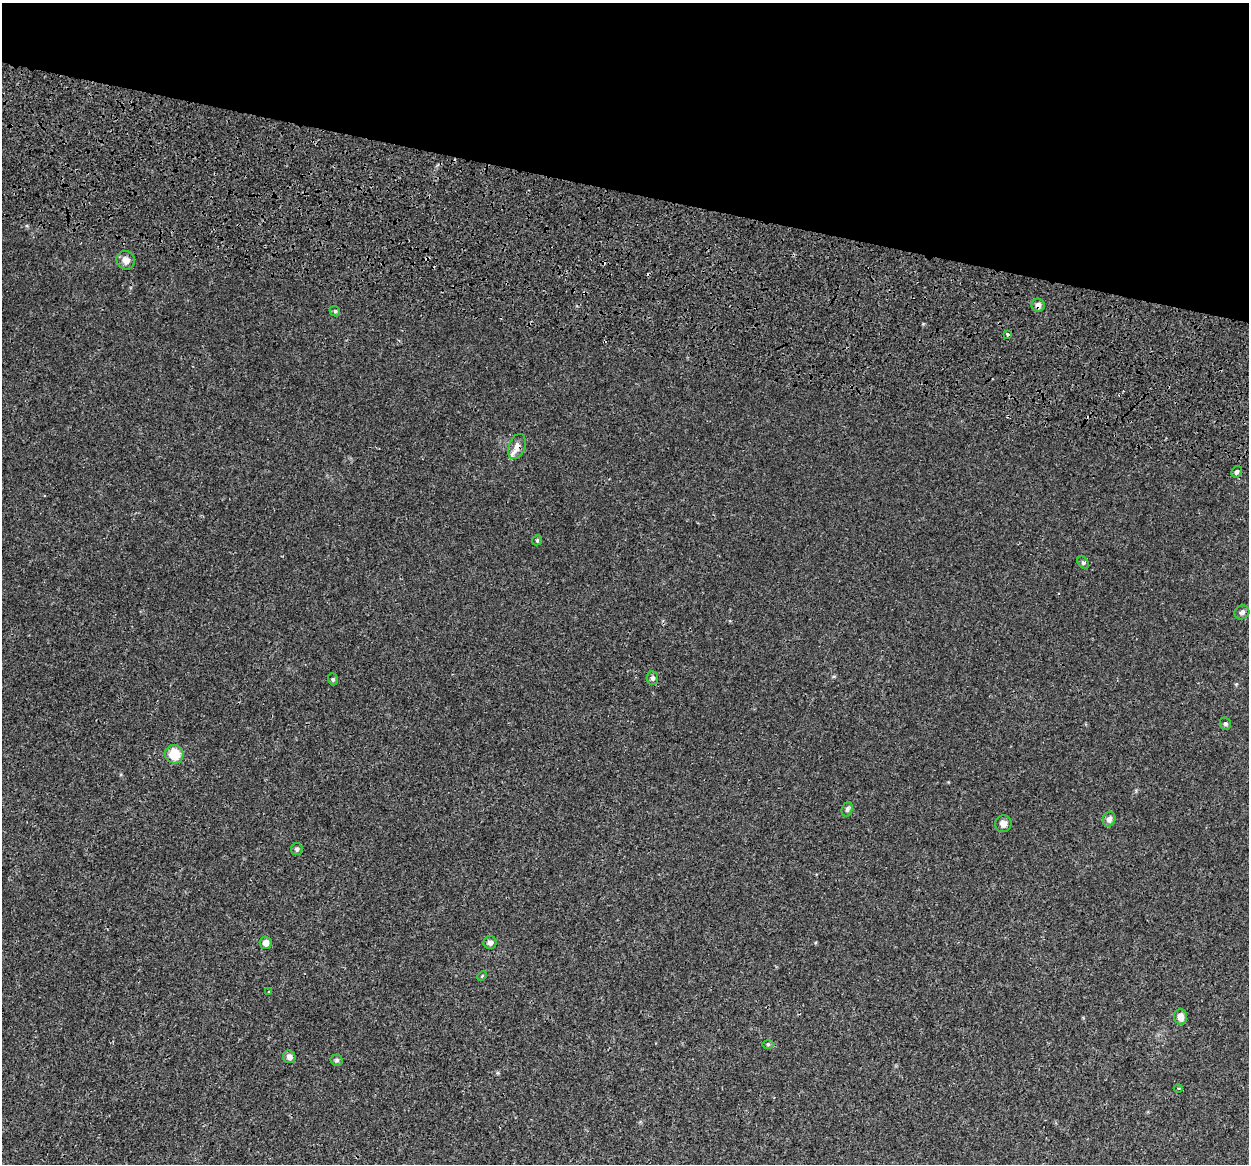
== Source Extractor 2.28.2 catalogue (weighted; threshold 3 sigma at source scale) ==
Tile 2 of 4 x 4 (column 2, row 1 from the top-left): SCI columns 1423-2669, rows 4086-5247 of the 5331 x 5784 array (HDU 1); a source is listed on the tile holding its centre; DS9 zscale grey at full resolution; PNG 1251 x 1166 px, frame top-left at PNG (2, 3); each listed source drawn as its Kron ellipse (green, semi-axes under 4 px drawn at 4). Shown black and unused: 17% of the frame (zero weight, under 3 of 4 exposures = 17% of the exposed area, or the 3 px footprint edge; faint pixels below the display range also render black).
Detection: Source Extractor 2.28.2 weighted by HDU 2 'WHT'; one run over the whole footprint, this tile lists its part. Background 3.85e-04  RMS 0.0013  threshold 0.00571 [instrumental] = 3 sigma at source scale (4.5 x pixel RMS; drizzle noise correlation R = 1.50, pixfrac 1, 0.0396/0.0396 arcsec/px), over >= 5 px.
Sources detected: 29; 2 cosmic-ray / hot-pixel residue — neither listed nor drawn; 1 inside a brighter listed object's ellipse — not listed separately; the other 26 listed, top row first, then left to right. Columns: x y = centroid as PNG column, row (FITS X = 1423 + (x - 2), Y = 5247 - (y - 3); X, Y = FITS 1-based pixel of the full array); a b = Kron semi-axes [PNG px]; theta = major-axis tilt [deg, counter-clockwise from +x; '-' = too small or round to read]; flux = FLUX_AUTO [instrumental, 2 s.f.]
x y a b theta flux
126 260 9 9 - 0.78
1038 305 7 6 - 0.55
335 311 5 4 - 0.17
1007 335 4 3 - 0.51
517 446 13 8 70 0.75
1237 472 6 5 - 0.28
537 540 5 4 - 0.17
1083 563 7 5 -48 0.21
1242 612 7 7 - 0.41
652 678 6 5 - 0.3
333 679 6 4 -70 0.18
1225 724 6 5 - 0.24
174 754 9 9 - 2.8
847 809 7 5 71 0.31
1109 819 7 6 - 0.61
1003 824 8 8 - 0.63
297 849 6 5 - 0.25
490 942 6 6 - 0.45
266 943 6 6 - 0.75
482 976 5 3 - 0.11
269 992 4 2 - 0.095
1181 1017 7 6 - 0.88
768 1044 6 4 -1 0.16
289 1057 6 6 - 0.48
337 1060 6 6 - 0.25
1178 1088 4 3 - 0.12
Overlapping masked pixels (flux is a lower limit): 2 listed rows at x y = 1038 305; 517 446